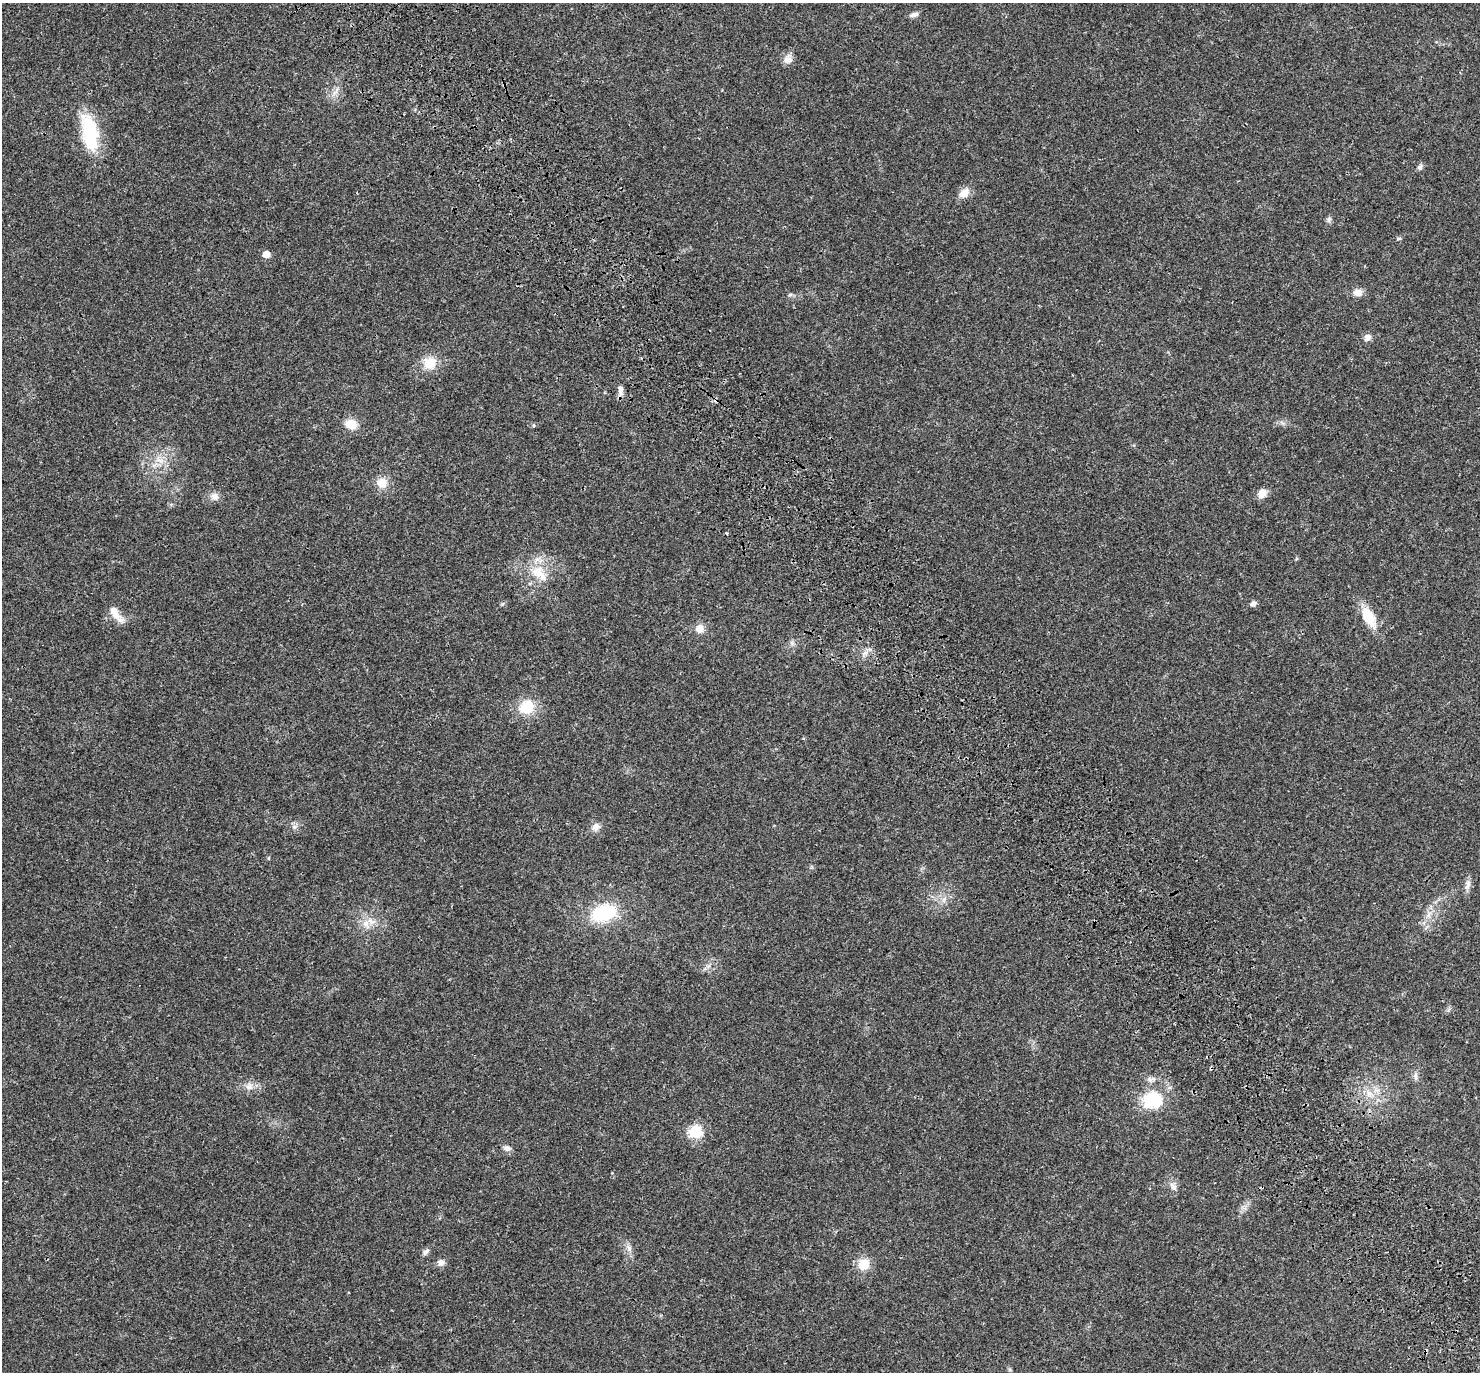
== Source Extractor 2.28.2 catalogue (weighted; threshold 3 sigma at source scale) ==
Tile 6 of 4 x 4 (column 2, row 2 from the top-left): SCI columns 1605-3082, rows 3031-4400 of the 6170 x 6120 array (HDU 1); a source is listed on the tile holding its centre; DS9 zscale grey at full resolution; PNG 1482 x 1374 px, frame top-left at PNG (2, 3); no overlay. Shown black and unused: <1% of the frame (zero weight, under 3 of 4 exposures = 9% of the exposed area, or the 3 px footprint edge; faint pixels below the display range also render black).
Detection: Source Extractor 2.28.2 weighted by HDU 2 'WHT'; one run over the whole footprint, this tile lists its part. Background 0.0357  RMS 0.0036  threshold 0.0163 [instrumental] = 3 sigma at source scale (4.5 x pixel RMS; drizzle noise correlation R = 1.50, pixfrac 1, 0.0396/0.0396 arcsec/px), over >= 5 px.
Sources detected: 49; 1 cosmic-ray / hot-pixel residue — not listed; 3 inside a brighter listed object's ellipse — not listed separately; the other 45 listed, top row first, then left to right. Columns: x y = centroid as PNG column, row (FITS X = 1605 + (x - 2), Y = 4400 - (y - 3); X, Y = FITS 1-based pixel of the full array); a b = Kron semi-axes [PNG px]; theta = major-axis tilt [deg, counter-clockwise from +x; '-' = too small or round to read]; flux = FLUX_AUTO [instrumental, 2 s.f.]
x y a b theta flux
914 14 10 6 19 1.4
788 59 13 12 - 2.3
336 91 15 4 52 1.6
90 133 48 18 -80 20
1420 167 9 6 61 0.93
964 193 14 10 41 3.6
1329 219 9 5 64 0.88
1399 239 6 4 1 0.48
266 254 6 6 - 3.2
1358 292 10 8 3 2.8
790 295 6 5 - 0.61
1367 337 10 8 46 1.6
429 363 16 15 - 6.5
620 390 14 7 -90 1.8
351 424 13 11 -12 5.2
160 460 15 6 -16 2.6
382 483 12 12 - 4.5
1262 493 10 8 47 3.3
214 496 11 10 - 2.2
537 572 19 16 39 7.9
1253 603 7 6 - 1.3
114 612 19 10 -60 4.6
1369 617 23 12 -61 9.8
700 628 11 10 - 3
865 653 9 6 31 1.5
527 707 16 14 32 10
294 827 8 6 6 1.2
596 827 11 10 - 2.1
268 858 6 4 89 0.37
1467 885 17 7 78 1.9
604 913 26 17 17 21
1428 915 10 6 60 1.7
366 924 15 9 -68 3.1
1415 1076 12 5 -86 1.2
249 1087 12 6 -15 1.9
1369 1093 10 7 -57 2.3
1152 1100 30 26 14 15
695 1132 7 7 - 38
507 1148 10 7 -8 1.4
1173 1187 13 7 -58 1.9
629 1248 10 7 -74 1.7
426 1252 12 6 46 1.2
441 1262 10 9 - 1.5
864 1264 13 12 - 5.9
1426 1352 8 3 85 0.44
Overlapping masked pixels (flux is a lower limit): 1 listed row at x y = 1426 1352